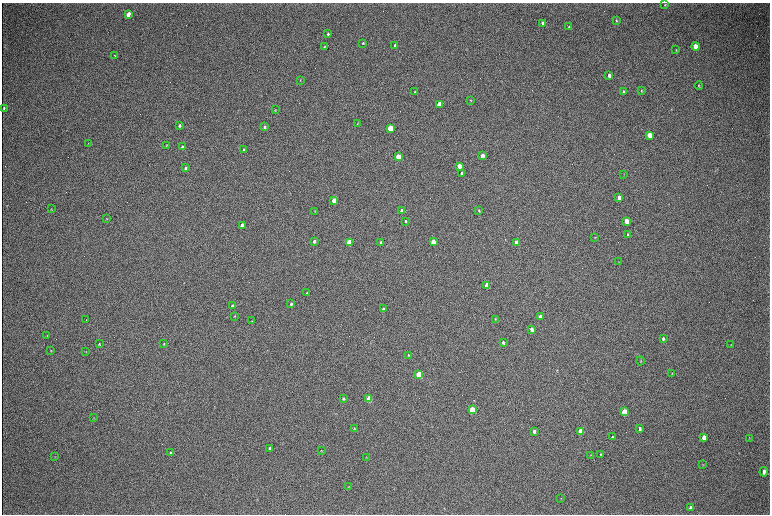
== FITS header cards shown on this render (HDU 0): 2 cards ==
NAXIS1  =                 1536 / length of data axis 1
NAXIS2  =                 1024 / length of data axis 2

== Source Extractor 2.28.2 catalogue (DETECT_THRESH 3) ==
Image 1536 x 1024 px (HDU 0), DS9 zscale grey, zoomed out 1/2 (1 PNG px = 2 x 2 image px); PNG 772 x 516 px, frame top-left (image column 1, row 1023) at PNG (2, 3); each listed source drawn as its Kron ellipse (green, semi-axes under 4 px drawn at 4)
Background 308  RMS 23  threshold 68.4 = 3 sigma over >= 5 px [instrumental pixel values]
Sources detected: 102; all 102 listed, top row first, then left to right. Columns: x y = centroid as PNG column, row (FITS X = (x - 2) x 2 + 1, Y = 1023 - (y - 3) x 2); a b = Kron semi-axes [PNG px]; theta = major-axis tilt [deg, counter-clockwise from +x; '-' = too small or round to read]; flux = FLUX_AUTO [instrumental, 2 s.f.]
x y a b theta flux
665 5 2 2 - 2500
128 14 4 3 - 44000
616 20 3 2 - 4100
543 23 3 3 - 17000
569 27 3 3 - 4600
328 34 3 3 - 5500
363 43 3 3 - 4000
395 45 3 3 - 12000
695 46 4 3 - 68000
324 47 3 2 - 3300
676 50 3 3 - 3000
115 55 2 1 - 2800
609 76 3 3 - 18000
300 80 3 3 - 2600
699 86 4 2 - 4200
623 91 3 2 - 5500
641 91 4 3 - 3800
415 92 3 3 - 5400
470 100 3 2 - 3000
439 105 3 3 - 140000
4 108 3 2 - 5500
275 110 3 2 - 2900
357 124 3 2 - 2400
179 125 4 3 - 8000
264 127 3 3 - 7000
390 128 3 3 - 220000
649 135 4 3 - 87000
88 144 3 2 - 2300
167 145 4 1 - 1800
182 147 3 2 - 4900
244 150 3 2 - 5200
482 156 3 3 - 38000
398 157 3 3 - 130000
459 166 3 3 - 68000
185 168 3 2 - 6700
462 173 3 3 - 19000
624 174 3 2 - 1500
619 197 3 3 - 23000
334 200 3 3 - 71000
51 209 4 2 - 2300
479 210 3 2 - 4000
315 211 3 3 - 2900
402 211 3 3 - 65000
107 218 3 2 - 1900
405 221 3 2 - 4600
626 221 4 3 - 67000
242 225 3 3 - 60000
628 235 4 3 - 7700
595 237 3 2 - 2600
314 241 3 3 - 13000
349 242 3 3 - 190000
433 242 3 3 - 72000
381 243 3 2 - 15000
517 243 3 3 - 88000
618 262 3 2 - 1500
487 285 3 3 - 88000
307 293 3 3 - 4900
291 304 3 3 - 8800
232 306 3 3 - 12000
383 309 3 3 - 9400
235 316 3 2 - 3200
540 317 3 3 - 43000
495 319 3 2 - 2600
86 320 2 2 - 1200
252 321 3 3 - 2800
532 329 3 3 - 17000
47 336 4 3 - 3200
663 339 4 3 - 7400
164 343 3 3 - 3100
503 343 3 2 - 7600
99 344 3 3 - 3900
731 345 4 2 - 2700
51 351 3 3 - 3100
86 351 3 2 - 1900
409 355 3 2 - 3900
641 361 4 2 - 3300
672 373 3 2 - 2800
419 374 4 3 - 230000
344 399 3 3 - 5700
369 399 4 3 - 140000
472 410 4 3 - 320000
624 412 4 3 - 210000
94 418 3 2 - 2300
354 428 4 3 - 4200
640 429 3 3 - 8400
534 431 4 3 - 14000
581 431 4 3 - 160000
612 437 3 3 - 5700
704 437 4 3 - 30000
749 438 3 2 - 2100
270 448 3 2 - 11000
321 450 3 2 - 1900
170 453 4 3 - 5400
601 454 3 2 - 4100
591 455 3 3 - 2100
55 457 3 2 - 2300
366 457 3 2 - 2100
703 465 4 2 - 2500
764 472 5 3 - 15000
349 487 3 2 - 2700
561 498 3 2 - 2000
690 507 4 3 - 12000